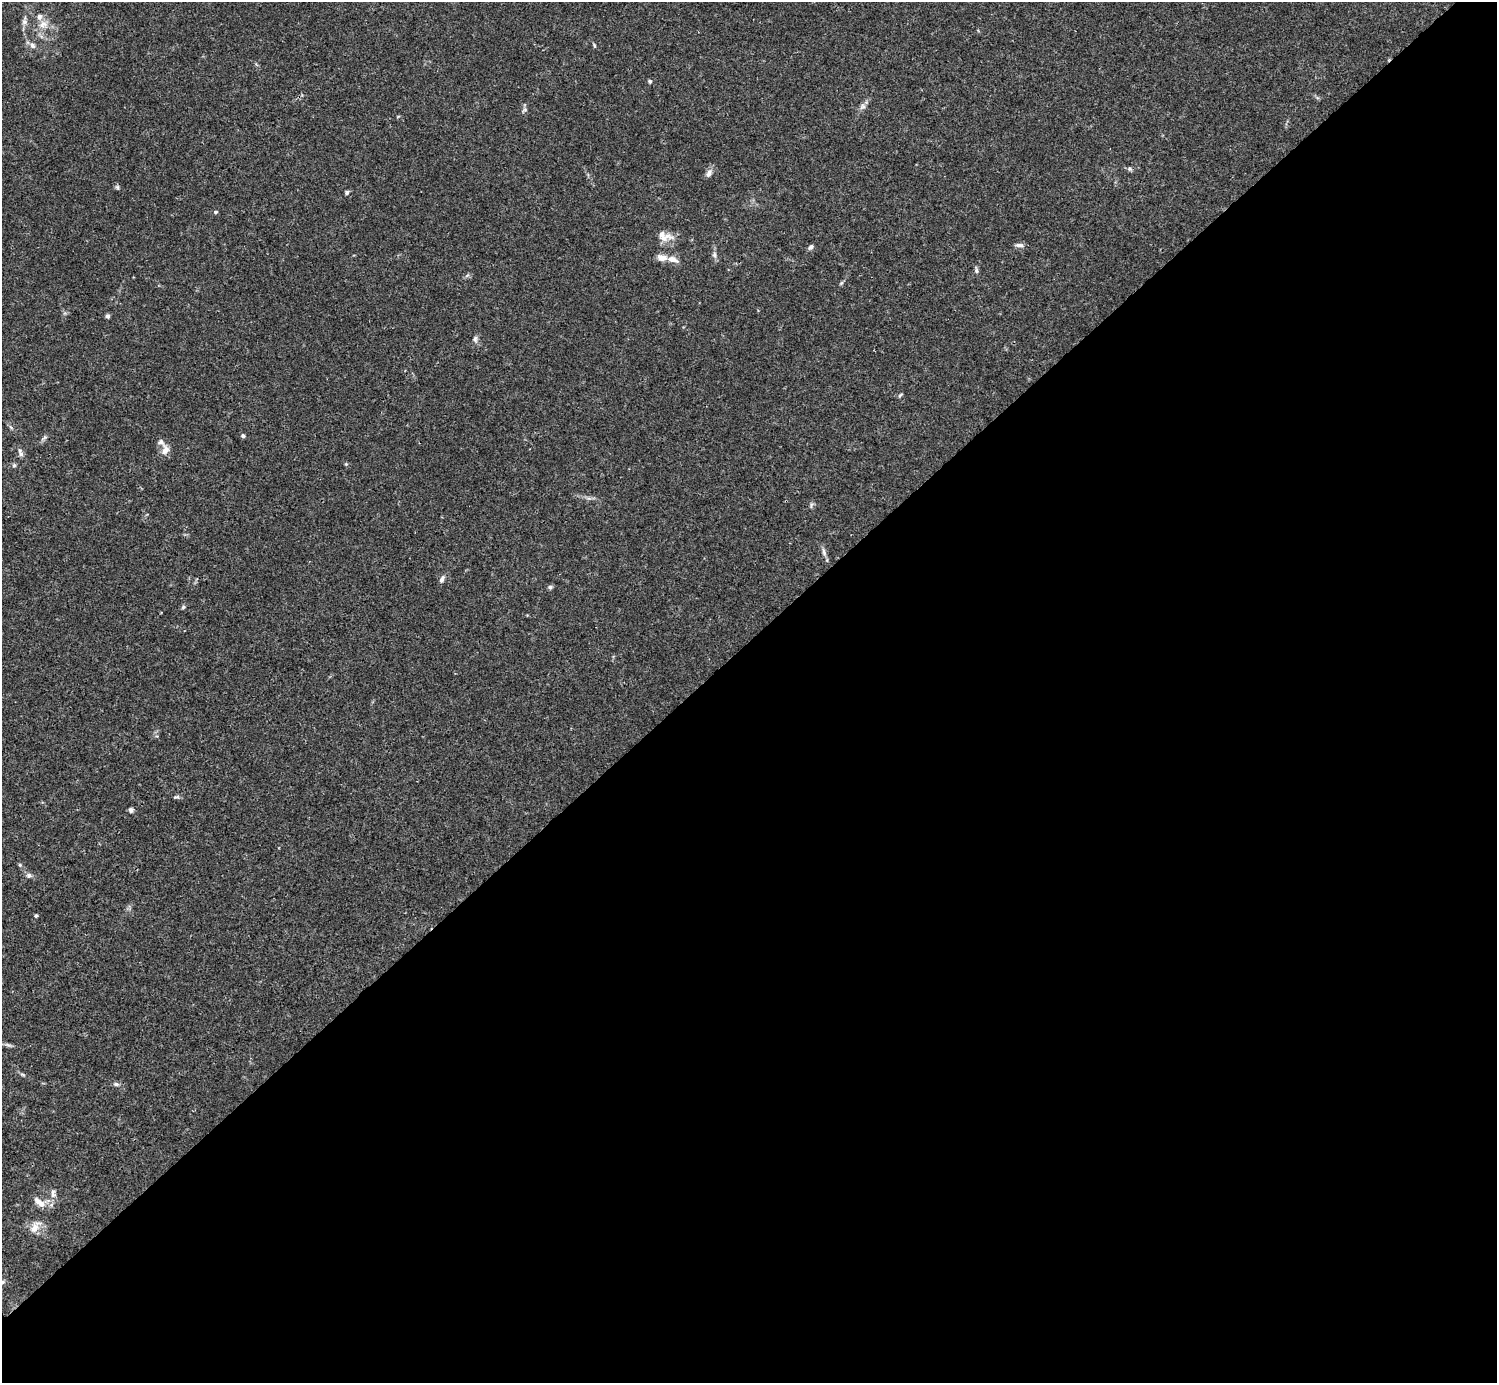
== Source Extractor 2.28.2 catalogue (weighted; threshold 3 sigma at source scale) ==
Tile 12 of 4 x 4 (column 4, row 3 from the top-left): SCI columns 4485-5979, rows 1539-2919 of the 5982 x 5981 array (HDU 1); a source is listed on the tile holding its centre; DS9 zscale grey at full resolution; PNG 1499 x 1385 px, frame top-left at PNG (2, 2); no overlay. Shown black and unused: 54% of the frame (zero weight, under 3 of 4 exposures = <1% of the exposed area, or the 3 px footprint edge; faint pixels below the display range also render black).
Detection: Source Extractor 2.28.2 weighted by HDU 2 'WHT'; one run over the whole footprint, this tile lists its part. Background 0.0164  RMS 0.0022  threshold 0.0098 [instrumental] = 3 sigma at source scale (4.5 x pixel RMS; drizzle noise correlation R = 1.50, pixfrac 1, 0.05/0.05 arcsec/px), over >= 5 px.
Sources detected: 46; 4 inside a brighter listed object's ellipse — not listed separately; the other 42 listed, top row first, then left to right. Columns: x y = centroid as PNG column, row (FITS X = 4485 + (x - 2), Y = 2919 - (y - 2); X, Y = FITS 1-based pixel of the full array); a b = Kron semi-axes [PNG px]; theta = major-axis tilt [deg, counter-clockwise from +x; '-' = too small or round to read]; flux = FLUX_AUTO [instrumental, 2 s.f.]
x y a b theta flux
24 22 8 7 - 0.74
43 24 13 10 10 2
32 45 9 6 -46 0.8
594 45 7 4 -64 0.29
650 81 5 5 - 0.37
863 106 8 6 5 0.65
525 110 6 4 -18 0.35
1129 169 6 4 18 0.38
709 173 11 7 65 0.93
117 187 6 5 - 0.35
347 192 5 4 - 0.42
215 212 6 4 14 0.31
663 238 29 10 14 2.4
1019 245 11 5 -4 0.77
811 247 7 5 42 0.64
714 255 9 6 -80 0.69
662 258 12 8 -10 1.6
976 270 10 4 -86 0.5
108 316 5 5 - 0.48
475 339 9 6 89 0.61
900 395 7 3 37 0.28
243 436 5 4 - 0.4
165 450 13 10 76 1.7
21 454 8 6 -56 0.69
346 464 4 4 - 0.24
14 465 6 5 - 0.35
811 505 7 4 72 0.39
824 552 12 5 -73 0.79
442 579 10 5 63 0.74
550 587 6 5 - 0.47
183 607 6 4 46 0.32
176 797 9 5 0 0.44
131 810 6 5 - 0.53
20 865 5 5 - 0.3
29 875 7 6 - 0.64
36 916 4 4 - 0.29
8 1045 9 4 -19 0.53
116 1084 8 5 -10 0.55
53 1193 14 6 -89 1
39 1202 20 8 -40 1.9
34 1228 14 9 64 2
2 1282 8 6 20 0.56
Isophote crosses this tile's border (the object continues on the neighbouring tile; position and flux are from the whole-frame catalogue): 1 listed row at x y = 2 1282